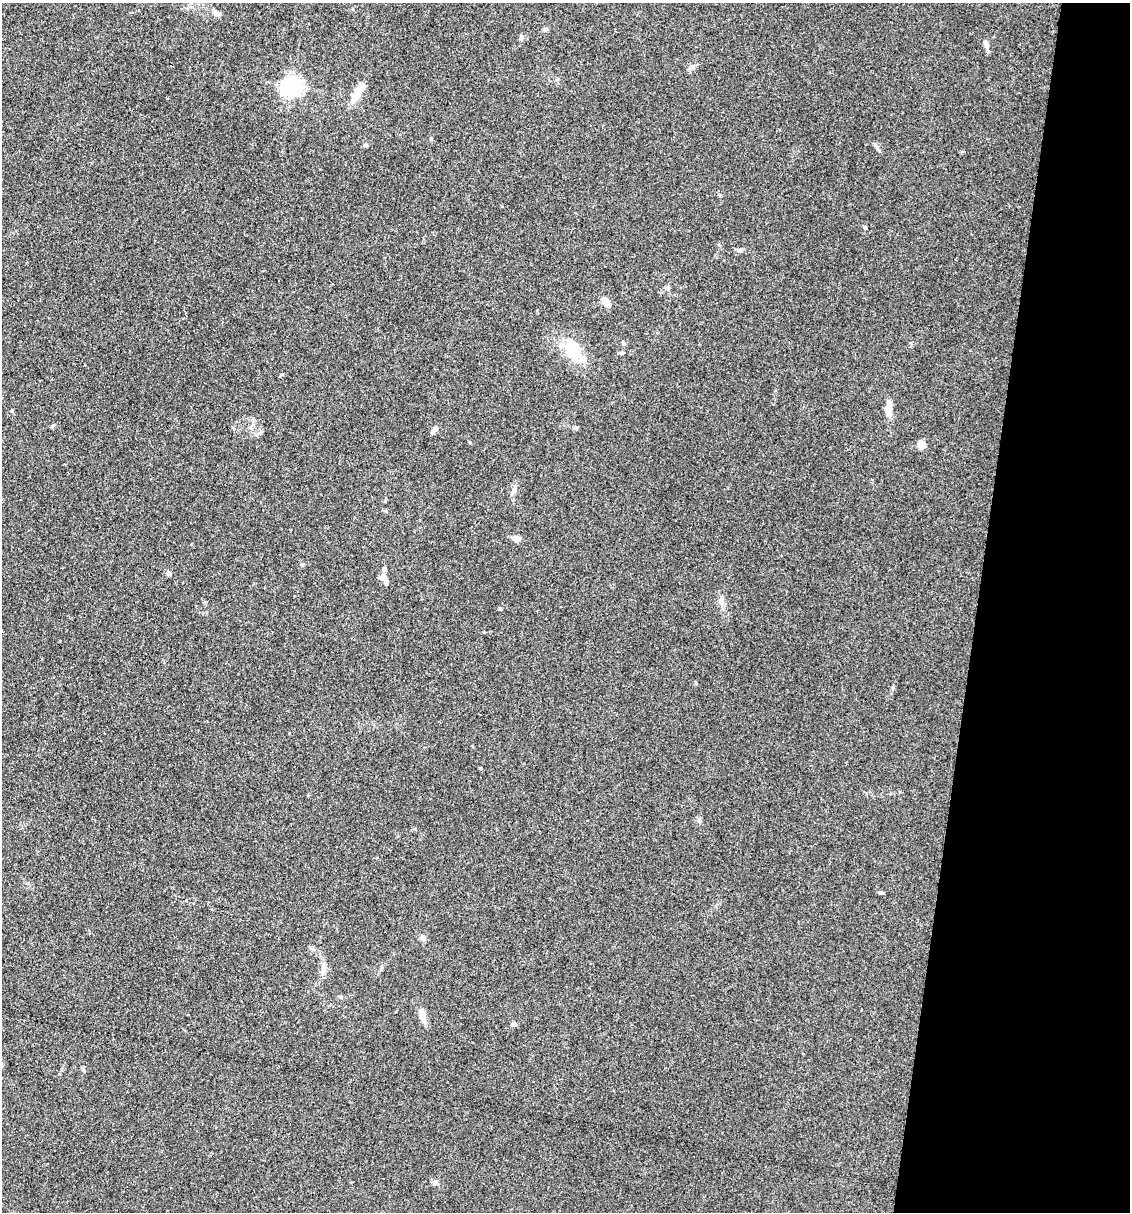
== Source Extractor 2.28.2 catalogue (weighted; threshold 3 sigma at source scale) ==
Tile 8 of 4 x 4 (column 4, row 2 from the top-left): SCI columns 3618-4745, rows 2422-3631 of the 4860 x 4841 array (HDU 1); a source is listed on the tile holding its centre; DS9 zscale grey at full resolution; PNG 1132 x 1214 px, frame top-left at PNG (2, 3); no overlay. Shown black and unused: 14% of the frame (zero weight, under 3 of 4 exposures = <1% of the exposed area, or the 3 px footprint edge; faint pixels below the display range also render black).
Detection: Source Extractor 2.28.2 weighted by HDU 2 'WHT'; one run over the whole footprint, this tile lists its part. Background 0.112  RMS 0.0067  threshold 0.0302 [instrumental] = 3 sigma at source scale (4.5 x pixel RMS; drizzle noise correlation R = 1.50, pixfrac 1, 0.05/0.05 arcsec/px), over >= 5 px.
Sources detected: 35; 1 inside a brighter object's white glare — not listed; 2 inside a brighter listed object's ellipse — not listed separately; the other 32 listed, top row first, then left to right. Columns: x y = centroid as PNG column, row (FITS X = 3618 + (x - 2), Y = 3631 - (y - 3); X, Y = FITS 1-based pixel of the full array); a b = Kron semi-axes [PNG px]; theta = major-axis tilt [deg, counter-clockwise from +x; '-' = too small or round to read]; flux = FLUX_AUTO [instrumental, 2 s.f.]
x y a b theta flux
216 12 12 6 -35 2.4
545 29 7 5 18 1.5
521 38 8 5 64 1.3
985 43 11 6 -67 2.3
292 86 6 6 - 340
358 93 20 10 66 10
366 145 5 4 - 0.77
878 150 7 4 -52 1.3
739 250 8 4 -1 1.3
606 302 10 8 -72 4.6
623 342 7 4 -55 0.94
573 352 22 14 5 15
621 353 6 4 -5 0.94
889 408 17 8 85 7.4
12 411 5 4 - 0.75
434 429 10 5 52 2.5
921 445 10 7 -73 4.5
514 490 9 6 89 2.3
516 538 9 6 -6 3.2
384 569 7 5 76 1.4
169 573 6 5 - 1.1
381 577 9 8 - 2.7
721 600 10 7 -66 3.2
480 768 3 3 - 0.69
699 821 6 6 - 1.6
881 893 6 4 -10 1.1
423 938 7 7 - 2.3
323 970 10 5 64 2.4
422 1014 14 7 -71 6.3
514 1024 6 6 - 1.5
83 1070 6 4 -63 1.1
435 1183 7 6 - 1.9
Unlisted compact peaks at least as high as the median listed source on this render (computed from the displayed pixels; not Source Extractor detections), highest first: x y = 865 228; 52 426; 893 687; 500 609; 302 565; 431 139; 260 433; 668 288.